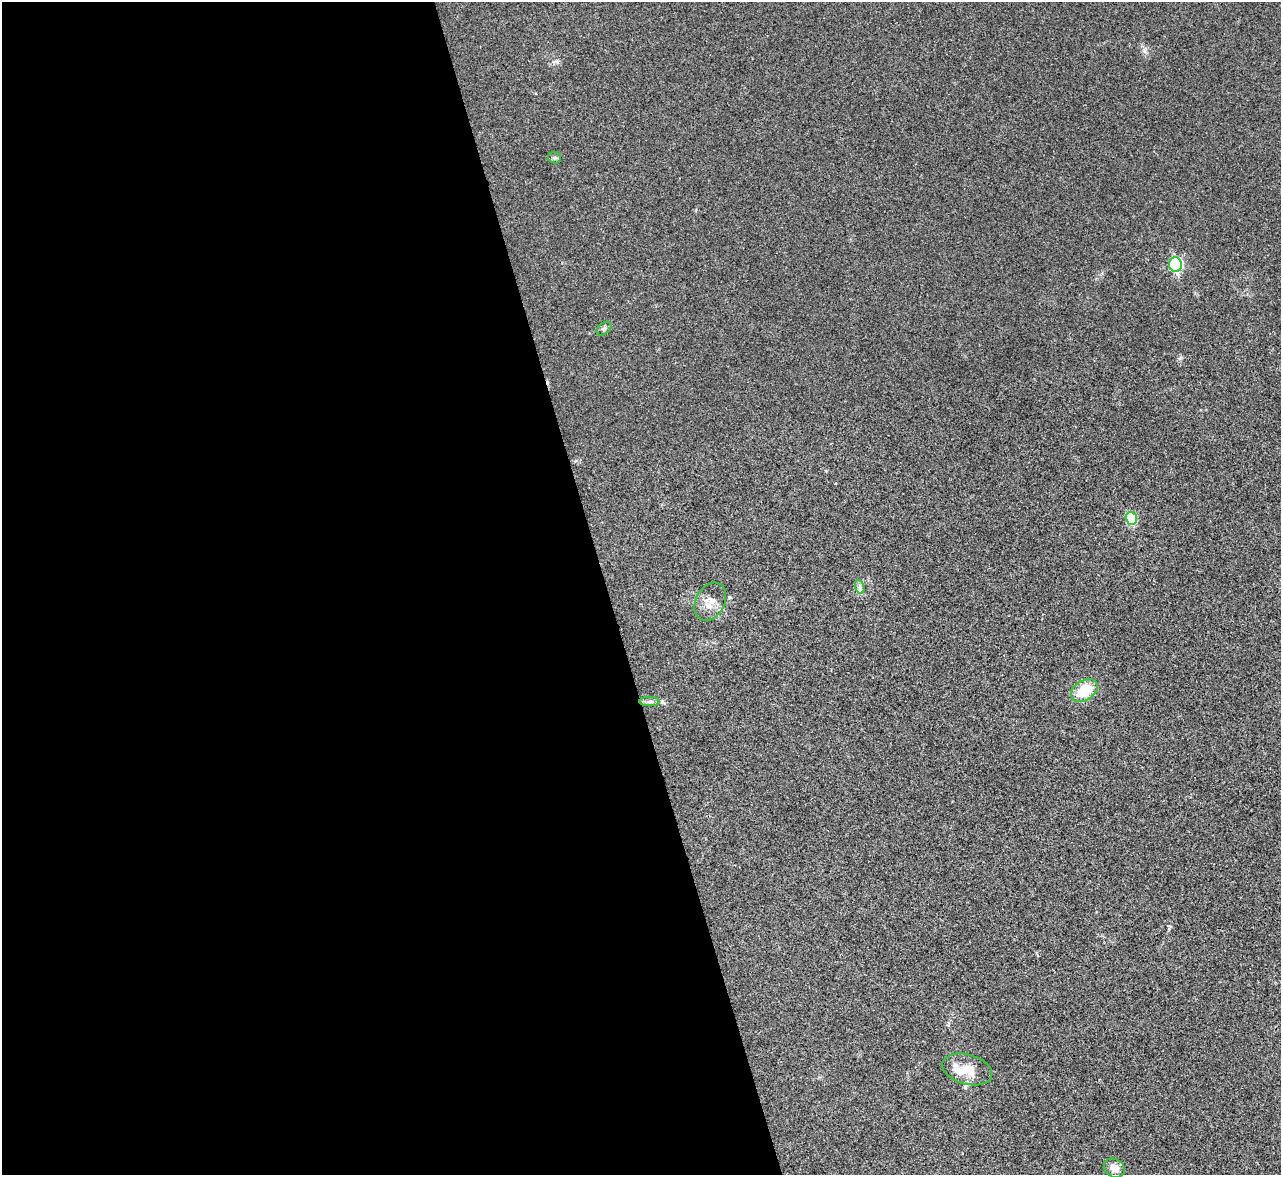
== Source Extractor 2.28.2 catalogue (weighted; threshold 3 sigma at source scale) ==
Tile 9 of 4 x 4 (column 1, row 3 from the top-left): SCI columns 4-1282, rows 1437-2609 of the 5119 x 5100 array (HDU 1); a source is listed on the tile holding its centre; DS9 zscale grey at full resolution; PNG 1283 x 1177 px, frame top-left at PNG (2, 2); each listed source drawn as its Kron ellipse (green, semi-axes under 4 px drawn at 4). Shown black and unused: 47% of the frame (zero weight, under 3 of 4 exposures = <1% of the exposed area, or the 3 px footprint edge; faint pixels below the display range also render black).
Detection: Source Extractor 2.28.2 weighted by HDU 2 'WHT'; one run over the whole footprint, this tile lists its part. Background 0.0221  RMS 0.0044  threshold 0.0197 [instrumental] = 3 sigma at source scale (4.5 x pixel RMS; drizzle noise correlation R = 1.50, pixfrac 1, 0.05/0.05 arcsec/px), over >= 5 px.
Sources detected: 11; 1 inside a brighter listed object's ellipse — not listed separately; the other 10 listed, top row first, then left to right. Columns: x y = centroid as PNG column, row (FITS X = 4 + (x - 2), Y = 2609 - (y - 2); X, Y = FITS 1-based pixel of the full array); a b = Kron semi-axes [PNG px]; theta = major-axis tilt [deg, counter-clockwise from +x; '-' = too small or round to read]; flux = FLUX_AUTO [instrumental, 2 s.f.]
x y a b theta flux
555 158 6 5 - 0.87
1176 265 7 6 - 41
604 329 8 5 37 0.98
1131 518 6 5 - 20
860 587 7 4 -72 1.1
710 602 20 14 62 5.2
1084 690 14 10 33 13
650 701 10 4 0 1.3
967 1069 26 15 -16 7.8
1114 1168 11 9 -29 3.5
Unlisted compact peaks at least as high as the median listed source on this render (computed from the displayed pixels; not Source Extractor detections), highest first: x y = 1145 51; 557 62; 662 702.